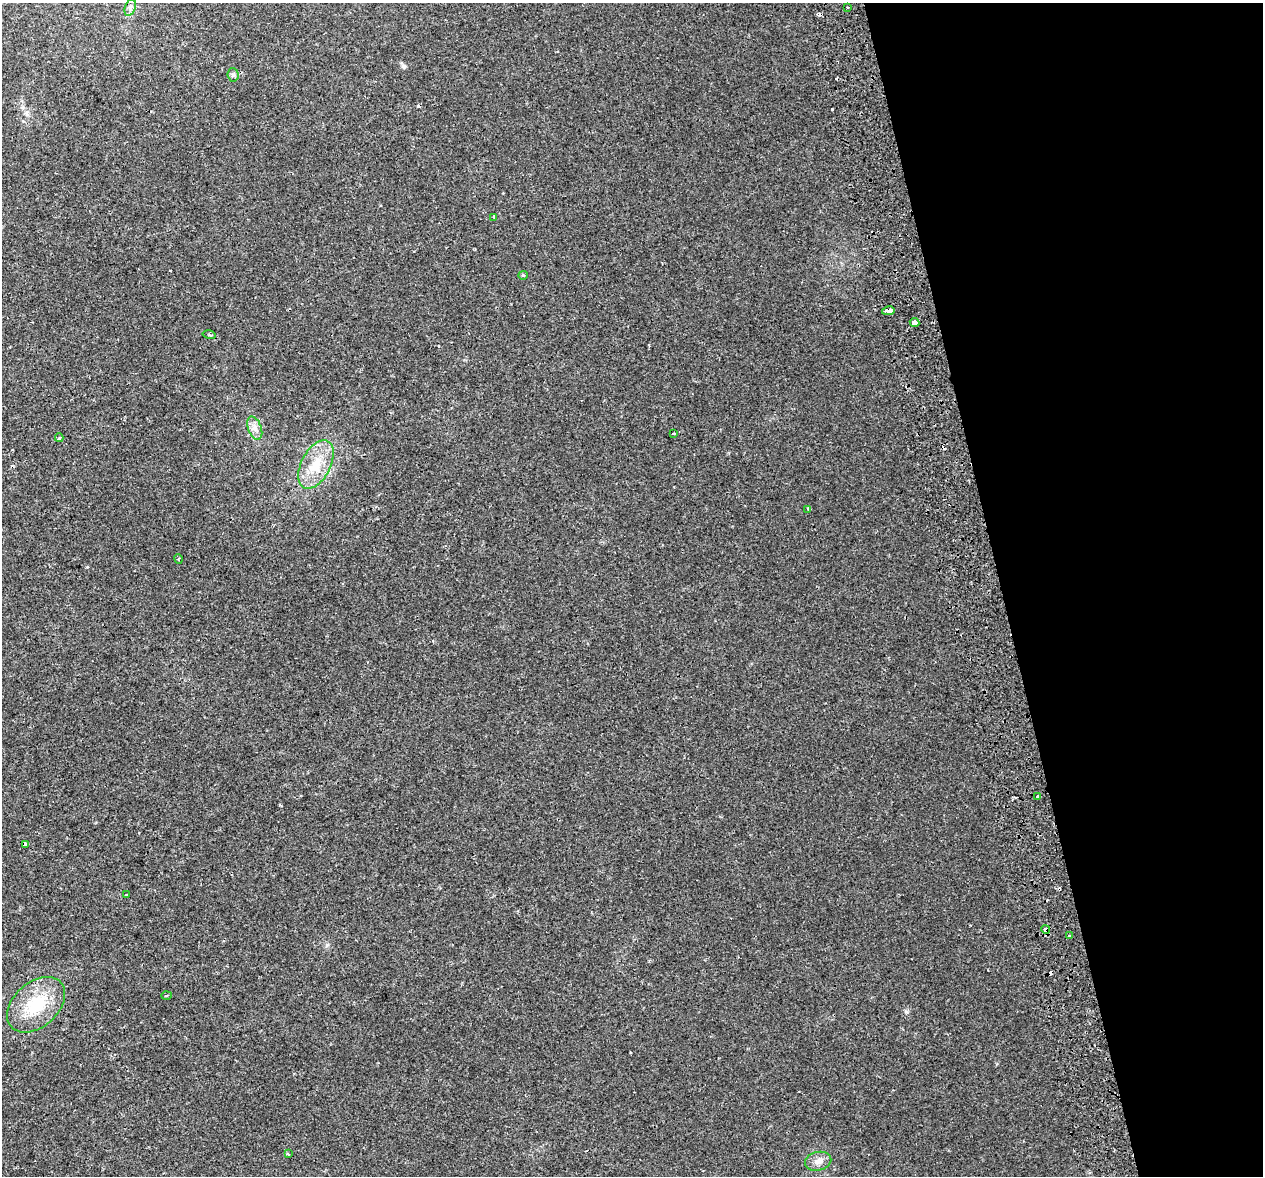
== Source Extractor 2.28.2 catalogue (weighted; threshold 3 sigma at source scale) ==
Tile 12 of 4 x 4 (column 4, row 3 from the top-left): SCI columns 3840-5100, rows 1279-2452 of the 5157 x 4856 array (HDU 1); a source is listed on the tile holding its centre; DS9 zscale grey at full resolution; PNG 1265 x 1178 px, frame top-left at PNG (2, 3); each listed source drawn as its Kron ellipse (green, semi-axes under 4 px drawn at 4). Shown black and unused: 21% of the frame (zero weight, under 2 of 3 exposures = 3% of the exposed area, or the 3 px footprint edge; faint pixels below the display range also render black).
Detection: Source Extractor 2.28.2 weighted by HDU 2 'WHT'; one run over the whole footprint, this tile lists its part. Background 0.00668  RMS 0.0029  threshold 0.0129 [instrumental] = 3 sigma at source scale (4.5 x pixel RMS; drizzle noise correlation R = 1.50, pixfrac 1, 0.0396/0.0396 arcsec/px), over >= 5 px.
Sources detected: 28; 5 cosmic-ray / hot-pixel residue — neither listed nor drawn; the other 23 listed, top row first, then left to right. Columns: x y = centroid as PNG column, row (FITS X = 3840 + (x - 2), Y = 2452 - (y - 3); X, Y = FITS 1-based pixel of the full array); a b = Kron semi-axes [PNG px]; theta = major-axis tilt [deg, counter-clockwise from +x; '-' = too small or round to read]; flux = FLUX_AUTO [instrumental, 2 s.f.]
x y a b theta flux
130 7 9 5 70 0.82
848 7 3 2 - 0.3
233 75 6 5 - 0.62
494 217 4 3 - 0.3
523 275 5 4 - 0.32
888 311 6 4 11 5.3
914 323 5 4 - 4.8
209 335 7 2 -13 0.3
255 428 12 6 -69 1.6
673 434 3 2 - 0.26
59 438 4 3 - 0.41
316 465 26 14 62 7.7
808 509 4 3 - 0.32
179 559 5 3 - 0.25
1038 796 3 3 - 3.1
25 845 3 3 - 2
126 895 3 3 - 0.37
1045 929 4 4 - 1.3
1069 935 4 3 - 0.28
166 995 5 3 - 0.39
36 1005 33 22 42 13
288 1154 4 3 - 0.37
818 1161 13 9 13 1.9
Overlapping masked pixels (flux is a lower limit): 4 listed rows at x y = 888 311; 914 323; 25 845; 1045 929
Unlisted compact peaks at least as high as the median listed source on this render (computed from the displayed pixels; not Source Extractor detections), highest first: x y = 906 1012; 403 66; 327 945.